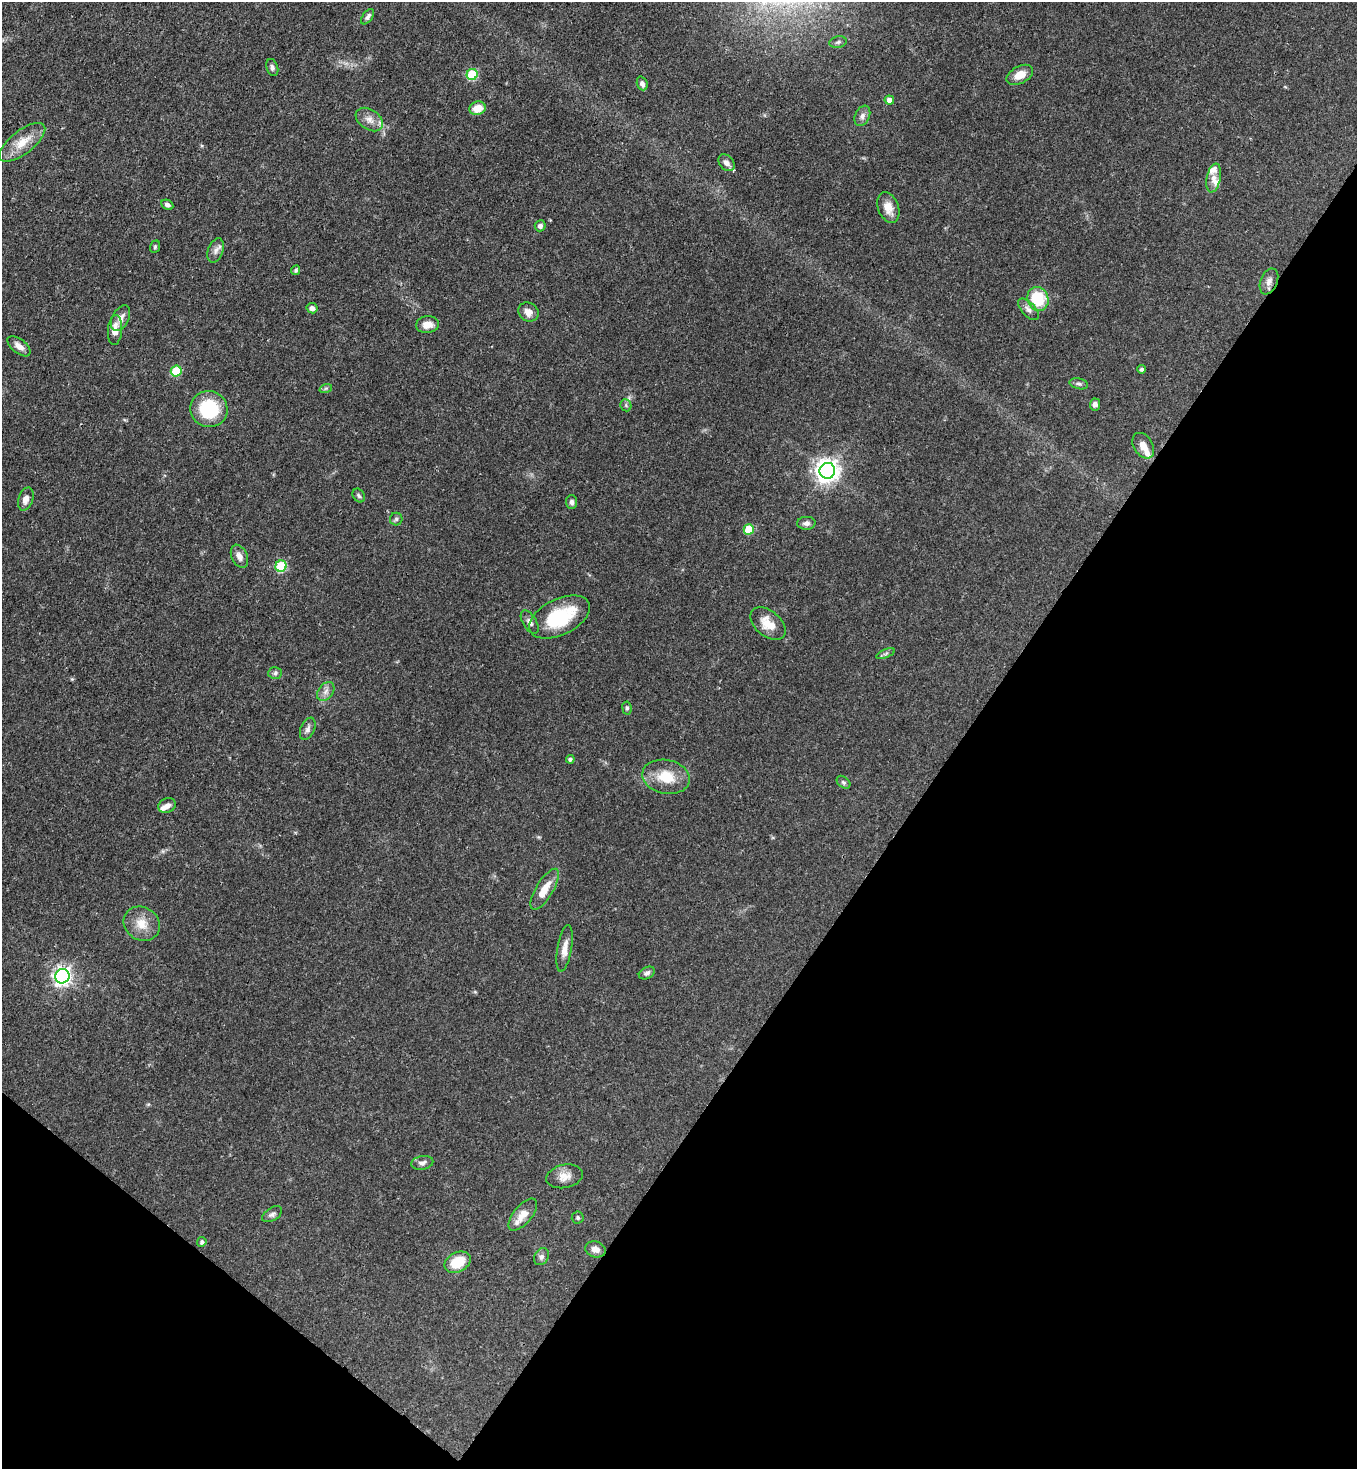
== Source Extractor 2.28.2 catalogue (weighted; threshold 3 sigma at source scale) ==
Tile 15 of 4 x 4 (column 3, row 4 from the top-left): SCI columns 2934-4288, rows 59-1525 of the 6007 x 5985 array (HDU 1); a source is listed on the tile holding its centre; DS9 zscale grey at full resolution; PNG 1359 x 1471 px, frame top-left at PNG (2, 2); each listed source drawn as its Kron ellipse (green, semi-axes under 4 px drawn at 4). Shown black and unused: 34% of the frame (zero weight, under 3 of 4 exposures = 7% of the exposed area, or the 3 px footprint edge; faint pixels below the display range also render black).
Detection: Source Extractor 2.28.2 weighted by HDU 2 'WHT'; one run over the whole footprint, this tile lists its part. Background 0.0745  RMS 0.0039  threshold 0.0175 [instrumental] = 3 sigma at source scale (4.5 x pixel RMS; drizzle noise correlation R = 1.50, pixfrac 1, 0.05/0.05 arcsec/px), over >= 5 px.
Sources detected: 77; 6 inside a brighter listed object's ellipse — not listed separately; the other 71 listed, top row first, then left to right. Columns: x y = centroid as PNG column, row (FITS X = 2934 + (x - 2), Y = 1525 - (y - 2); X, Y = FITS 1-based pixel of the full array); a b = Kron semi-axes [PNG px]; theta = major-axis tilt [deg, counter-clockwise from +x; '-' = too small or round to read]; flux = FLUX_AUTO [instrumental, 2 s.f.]
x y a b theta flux
368 17 9 5 54 1.1
838 42 9 5 11 1.1
272 67 9 5 -73 1.1
472 74 5 5 - 25
1020 75 14 8 28 4.8
642 83 7 5 -69 1.4
889 100 4 4 - 2.2
478 108 8 6 16 6.1
862 116 11 7 66 1.7
369 119 15 10 -33 3.2
22 142 28 11 38 7.8
726 163 9 7 -49 1.7
1214 178 14 7 78 2.8
167 205 6 4 -27 1.1
888 207 16 10 -69 4.6
540 226 5 5 - 1.3
155 247 6 4 70 0.57
216 250 13 7 69 1.9
296 270 5 4 - 0.59
1269 281 13 8 68 2.3
1038 299 12 10 -69 17
312 308 5 5 - 1.5
1028 309 13 6 -46 1.8
528 312 10 9 - 2.9
121 318 14 8 63 2.9
427 325 11 8 6 3.8
115 330 15 7 85 4
19 346 13 7 -39 2.7
1142 369 4 4 - 0.9
176 371 5 5 - 17
1079 384 9 5 -13 1
326 388 6 4 19 0.59
1095 404 6 5 - 1.5
626 405 6 5 - 0.65
209 409 18 18 - 23
1143 446 14 9 -58 3.5
827 471 8 7 - 310
359 496 7 5 -56 0.8
26 499 12 7 71 2.6
572 502 7 5 -88 1.1
396 519 6 6 - 0.81
806 523 9 6 2 1.6
749 529 5 5 - 13
239 556 12 7 -65 2.3
281 566 6 5 - 28
560 617 33 18 26 24
530 622 13 6 -58 1.6
768 624 20 12 -40 6.7
886 654 10 3 21 0.72
275 673 7 6 - 0.9
326 692 11 7 52 1.9
627 708 6 4 -82 0.75
308 729 12 7 66 1.5
570 759 4 4 - 0.97
666 777 24 17 -11 10
843 782 8 5 -41 0.79
167 806 9 7 22 2.1
545 889 23 8 59 5.8
142 924 19 16 -34 6.4
565 948 24 7 80 3.7
647 973 8 6 26 1.2
62 976 7 7 - 160
422 1163 11 7 11 1.6
565 1176 18 11 12 4.1
272 1214 11 6 33 1.3
523 1215 19 9 50 4.4
578 1217 6 6 - 0.72
202 1242 5 4 - 0.98
595 1249 10 8 -17 2.6
541 1257 9 6 58 1.3
457 1262 14 9 27 9.9